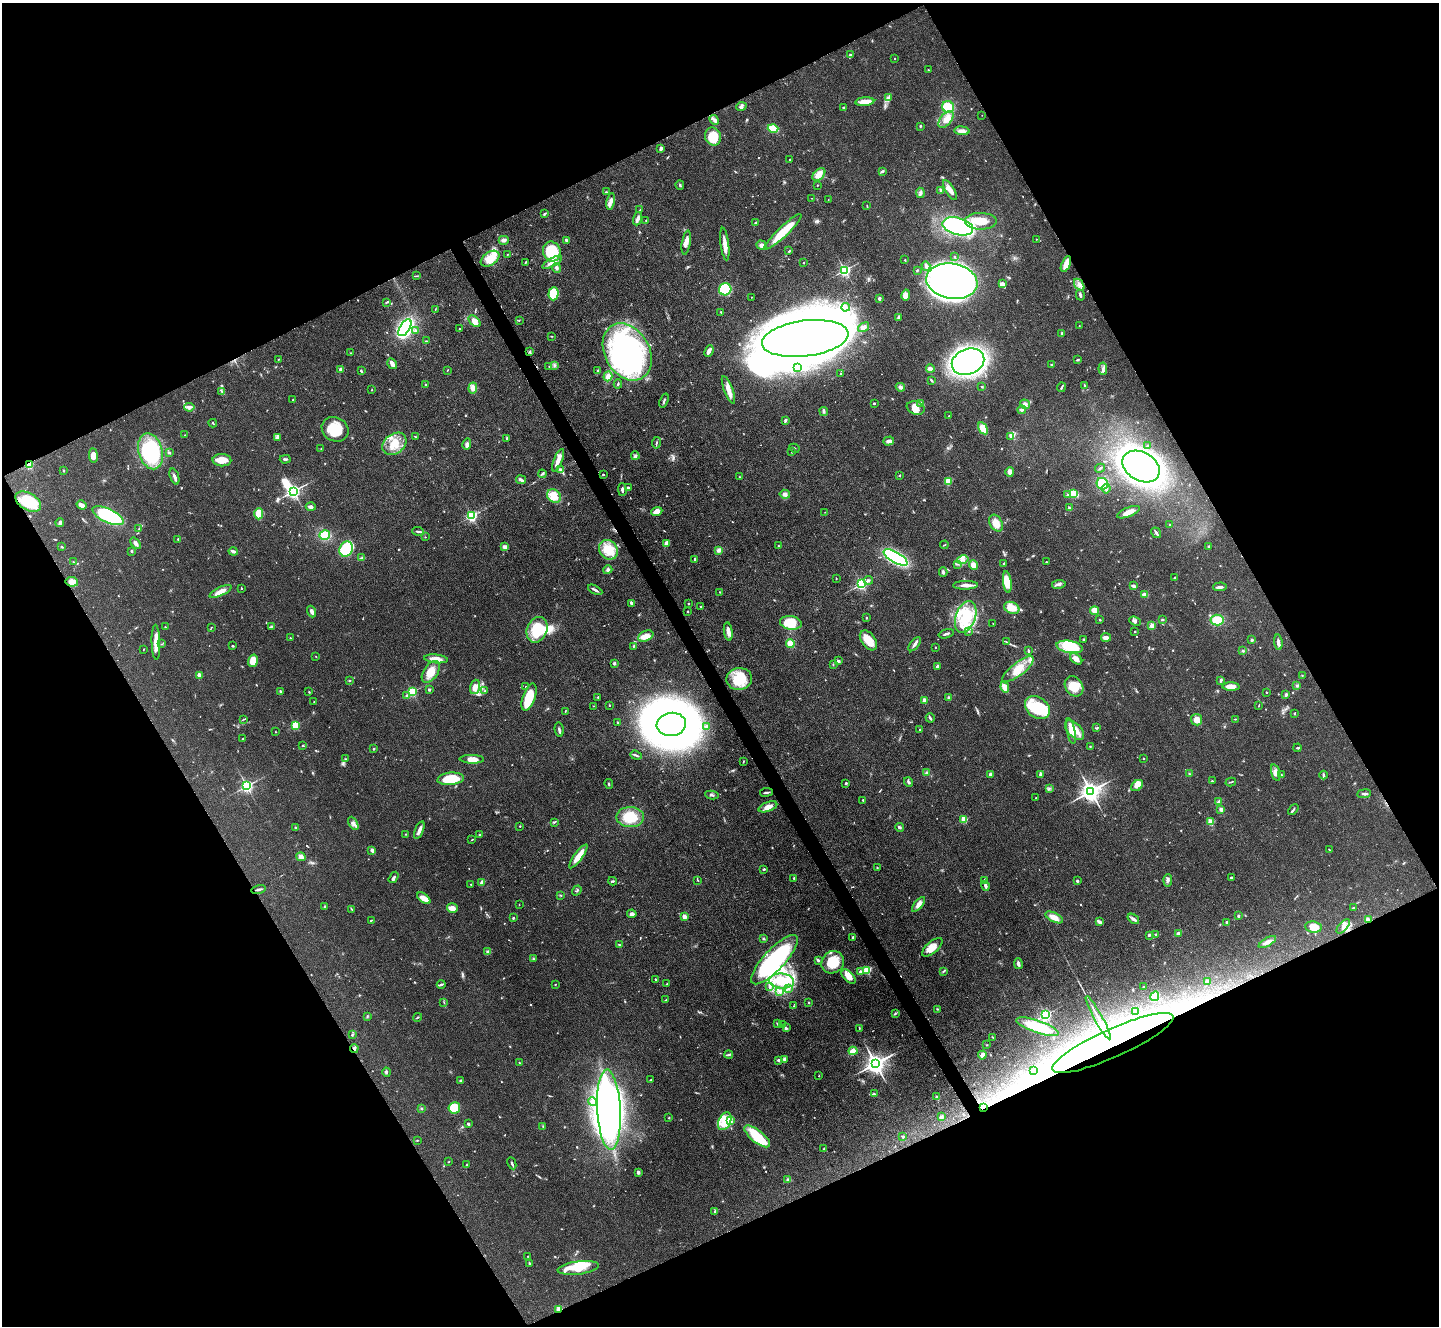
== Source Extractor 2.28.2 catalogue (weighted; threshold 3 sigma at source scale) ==
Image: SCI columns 3-5749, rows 292-5585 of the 5752 x 5743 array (HDU 1 of 3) = the unmasked area's bounding box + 8 px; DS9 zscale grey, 4 x 4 block average (1 PNG px = mean of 4 x 4 image px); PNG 1441 x 1328 px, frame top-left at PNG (2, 3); each listed source drawn as its Kron ellipse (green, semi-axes under 4 px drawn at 4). Shown black and unused: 47% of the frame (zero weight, under 3 of 4 exposures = <1% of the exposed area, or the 3 px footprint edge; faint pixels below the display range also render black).
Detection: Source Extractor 2.28.2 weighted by HDU 2 'WHT'. Background 0.0851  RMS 0.0062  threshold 0.028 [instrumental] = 3 sigma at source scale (4.5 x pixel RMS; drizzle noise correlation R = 1.50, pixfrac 1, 0.05/0.05 arcsec/px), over >= 5 px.
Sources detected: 770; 5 too faint to see at this stretch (4 x 4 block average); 18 inside a brighter object's white glare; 5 cosmic-ray / hot-pixel residue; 3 long thin detections or spike segments (spike, bleed or trail) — neither listed nor drawn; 8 coinciding with a brighter row at this scale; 47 inside a brighter listed object's ellipse — not listed separately; of the other 684, all 500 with FLUX_AUTO >= 1.82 (the completeness limit of this list) listed and drawn (184 fainter detections not listed), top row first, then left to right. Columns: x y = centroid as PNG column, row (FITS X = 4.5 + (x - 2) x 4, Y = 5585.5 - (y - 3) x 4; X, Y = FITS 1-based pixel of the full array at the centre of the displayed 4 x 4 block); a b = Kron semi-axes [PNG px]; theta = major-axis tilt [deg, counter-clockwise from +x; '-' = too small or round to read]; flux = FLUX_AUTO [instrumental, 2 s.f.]
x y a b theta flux
851 55 3 2 - 3.3
895 59 2 2 - 4.1
928 70 2 2 - 3.2
888 97 3 2 - 4
865 102 9 3 5 49
741 107 5 3 - 9.7
948 107 6 5 - 82
844 108 4 2 - 3.9
982 115 2 2 - 1.9
946 119 10 5 50 30
714 120 5 3 - 11
920 126 3 2 - 5
773 128 5 3 - 100
962 131 8 4 -5 20
713 136 9 8 - 94
661 148 3 2 - 12
789 160 2 2 - 5.5
882 171 4 2 - 5.2
819 174 7 5 46 29
680 185 5 2 - 5
817 185 2 2 - 2.1
941 190 4 2 - 6.5
950 190 11 4 -59 28
606 192 3 2 - 3
920 193 5 3 - 8.3
812 198 3 2 - 1.9
828 200 3 2 - 2
611 201 8 4 80 17
867 206 3 2 - 2.7
640 210 2 2 - 2.5
544 214 3 2 - 4.7
637 219 7 3 71 17
646 220 2 2 - 1.8
981 221 16 8 -1 77
755 223 2 2 - 4.1
958 226 15 8 -15 420
783 232 25 5 44 130
1036 239 2 2 - 3.3
504 240 5 4 - 11
566 240 4 2 - 7.8
686 243 12 4 81 23
725 244 16 3 -83 40
761 245 5 4 - 13
789 251 3 2 - 2.8
552 252 10 8 -71 250
508 254 2 2 - 2.2
954 257 3 2 - 2.3
490 259 10 6 35 72
905 260 2 2 - 2.9
526 262 3 2 - 4.4
552 262 11 3 28 22
804 263 2 2 - 2.8
1066 264 8 3 67 42
926 266 5 3 - 13
556 268 5 3 - 8.7
845 270 2 2 - 810
917 270 3 2 - 3.5
417 276 2 2 - 2.3
952 281 26 17 -10 1600
1002 284 4 2 - 25
1079 285 6 3 -54 16
725 289 6 6 - 260
554 294 6 5 - 110
906 295 5 3 - 17
1080 295 6 2 -75 7
751 297 2 2 - 2.1
879 299 3 2 - 9.7
386 303 4 2 - 3.3
846 307 4 3 - 7.6
435 309 2 2 - 2
721 312 3 2 - 2.3
898 317 3 2 - 4.1
519 320 2 2 - 2.3
474 321 7 4 -42 25
1079 326 2 2 - 2.9
864 327 6 3 36 17
405 328 9 5 58 720
460 329 2 2 - 3.3
415 330 3 3 - 5.5
1062 334 3 2 - 6.2
552 336 2 2 - 2.3
805 338 43 18 7 5900
427 341 4 2 - 3
709 351 6 3 66 18
530 352 2 2 - 2.6
627 352 30 22 -61 960
351 353 2 2 - 2.3
278 359 2 2 - 2.4
1077 360 3 2 - 4.6
968 362 17 12 22 1600
392 364 6 3 -58 19
554 365 3 2 - 4.4
1051 365 2 2 - 2.7
549 366 2 2 - 2.2
797 368 3 2 - 3.7
930 368 4 2 - 20
341 369 3 3 - 6.6
1103 369 6 3 -84 11
447 370 2 2 - 2.3
361 371 3 2 - 5.4
598 371 2 2 - 6.1
841 374 2 2 - 2.7
608 376 5 4 - 20
932 381 3 2 - 3.2
618 384 4 2 - 5
425 385 2 2 - 1.8
1084 385 3 2 - 3.2
900 387 5 4 - 10
982 387 2 2 - 10
1061 387 5 2 - 5.5
473 388 5 4 - 23
372 390 2 2 - 2.2
728 390 15 4 -69 36
222 392 2 2 - 2.4
293 400 2 2 - 2.9
664 401 7 2 70 6.6
874 403 2 2 - 13
921 403 4 3 - 11
1025 404 5 3 - 9.9
189 407 5 3 - 12
916 408 9 6 -20 29
1022 410 4 3 - 7.7
824 411 4 3 - 7.8
949 416 2 2 - 2.3
785 420 3 2 - 11
213 423 4 2 - 4.5
983 428 6 4 -59 57
335 429 14 11 -30 100
185 435 2 2 - 2.2
415 436 3 2 - 2.4
1011 436 3 2 - 5
277 437 4 2 - 6
507 438 3 2 - 4.3
889 441 5 4 - 13
656 443 6 2 80 4.1
394 444 13 9 38 67
467 444 5 3 - 11
1148 446 2 2 - 2.9
794 448 5 2 - 4.2
321 449 2 2 - 2.1
151 451 18 12 -74 340
792 451 3 2 - 2.1
169 453 3 2 - 5.9
93 455 7 4 -84 30
635 456 4 3 - 8.2
285 459 5 2 - 6.7
222 460 9 6 -2 48
558 460 12 4 68 27
29 465 2 2 - 260
1141 467 20 14 -30 2100
1100 468 5 2 - 4.6
560 470 4 3 - 6.4
63 471 3 2 - 2.7
1010 472 5 3 - 14
542 474 4 2 - 4.9
603 475 2 2 - 3.4
900 475 2 2 - 5.8
174 477 8 3 -70 15
740 477 2 2 - 2.1
521 480 5 3 - 8.8
948 481 4 4 - 38
1102 484 6 5 - 120
628 488 2 2 - 5.8
1106 489 5 2 - 7.6
622 490 6 2 -89 9.3
293 491 2 2 - 1300
785 494 5 4 - 13
1074 494 4 3 - 80
1067 495 3 2 - 3.4
554 496 7 6 - 52
28 502 14 8 -30 150
81 505 5 3 - 20
311 507 5 3 - 12
1069 508 3 2 - 3.2
657 511 6 4 22 33
825 512 2 2 - 1.8
1128 512 12 4 22 27
259 514 6 4 89 55
108 516 17 7 -25 290
472 516 2 2 - 590
60 523 4 3 - 9.5
996 523 9 6 -60 41
1170 525 2 2 - 3
139 528 3 2 - 2.2
418 531 6 2 -5 8.4
1156 533 5 2 - 8.4
325 535 5 4 - 68
425 537 2 2 - 3
178 539 2 2 - 2.9
136 543 6 3 -50 13
666 543 3 2 - 25
944 545 4 2 - 3.1
778 546 3 2 - 2.3
1209 546 3 2 - 5.8
62 547 3 2 - 4.1
505 547 3 3 - 17
346 549 8 6 65 190
608 550 10 8 -56 62
719 550 3 3 - 17
131 551 2 2 - 6.4
233 551 4 2 - 12
896 557 13 5 -30 670
362 558 3 2 - 4.3
695 559 3 2 - 4.9
963 560 6 3 14 13
73 562 2 2 - 2.5
1046 562 2 2 - 2.8
957 564 3 2 - 2
1004 564 3 2 - 3.1
974 565 5 4 - 27
608 570 4 3 - 7
943 572 4 2 - 6.4
1175 578 2 2 - 4.5
836 579 2 2 - 2
868 580 4 3 - 5.9
72 582 6 4 -8 37
1007 582 11 4 -84 41
861 584 2 2 - 680
1059 584 7 4 8 11
965 585 12 3 1 22
1133 586 3 2 - 14
1220 587 7 2 3 11
242 588 2 2 - 1.9
595 590 8 2 -27 10
221 591 12 4 26 32
720 592 2 2 - 2.7
1145 595 4 3 - 23
631 603 3 2 - 12
688 604 2 2 - 8
700 607 2 2 - 2.6
1012 608 8 5 -21 53
688 611 2 2 - 10
1095 611 4 3 - 44
312 612 6 3 -70 14
966 617 16 10 70 130
866 618 2 2 - 7.3
1162 619 3 2 - 3.2
1100 620 2 2 - 8.3
1217 620 6 5 - 60
1135 621 6 2 -23 9
791 623 11 6 -10 100
993 623 2 2 - 2.9
1152 626 2 2 - 94
165 627 2 2 - 2
271 627 3 2 - 3.8
211 628 2 2 - 2
537 630 13 10 67 140
728 631 9 4 -81 22
969 631 3 2 - 2.4
1135 632 2 2 - 7.4
946 634 8 2 16 9.3
646 636 8 5 24 39
1106 637 5 3 - 20
290 638 2 2 - 4.9
1083 639 3 2 - 3.1
868 640 11 7 -54 65
1252 640 3 2 - 5.7
156 642 17 3 -88 45
1007 642 3 2 - 3.3
1278 642 8 3 -84 17
790 643 4 4 - 39
161 644 2 2 - 2.1
915 644 8 3 52 12
233 646 2 2 - 3.9
634 646 3 2 - 3.1
935 647 2 2 - 2.7
1070 647 13 6 -10 110
144 649 2 2 - 1.9
1028 651 3 2 - 5.3
1243 651 3 2 - 4.4
316 656 2 2 - 3
436 659 12 3 -6 41
1076 659 7 4 -38 22
253 661 6 4 73 57
838 661 2 2 - 19
614 664 4 2 - 4.2
833 664 3 2 - 2.2
937 666 3 3 - 6.2
1018 669 19 6 38 66
431 672 12 7 56 47
199 675 2 2 - 56
1302 675 2 2 - 2.2
739 679 13 11 11 110
1221 680 4 2 - 6.8
349 681 3 2 - 2.3
1074 686 11 8 -56 70
1297 686 3 3 - 4.9
475 687 7 4 73 28
526 687 2 2 - 2
1005 687 5 3 - 36
1231 687 8 4 -2 39
429 690 2 2 - 21
280 691 2 2 - 3.6
485 691 3 2 - 3.1
309 692 3 2 - 2.6
412 692 2 2 - 420
1266 692 2 2 - 7.1
1286 695 2 2 - 10
407 696 2 2 - 12
529 697 14 6 69 130
598 697 2 2 - 6.5
949 698 2 2 - 40
924 700 2 2 - 60
314 701 2 2 - 2
609 705 2 2 - 1.9
593 706 3 2 - 2
1259 706 2 2 - 2.1
1037 708 13 10 -37 190
565 711 2 2 - 1.9
1295 713 2 2 - 3.6
930 718 5 2 - 7.4
244 719 3 2 - 2.3
1235 719 3 2 - 2.1
1197 720 6 5 - 30
618 723 3 2 - 2.8
671 724 14 11 8 4300
295 725 2 2 - 280
706 726 2 2 - 14
1097 728 4 2 - 3.5
559 730 7 2 -79 7.9
920 730 2 2 - 9.1
1075 730 12 6 -46 48
1071 731 13 3 -79 51
275 732 2 2 - 2.5
243 739 2 2 - 2.2
303 746 2 2 - 3.8
1090 746 3 2 - 2.4
1298 748 4 2 - 4.2
373 749 2 2 - 3.7
636 755 6 2 -20 7
345 759 2 2 - 2.2
472 759 12 4 -1 36
1143 759 2 2 - 6
743 761 3 2 - 2.1
926 772 3 3 - 5.3
1276 772 8 4 -74 18
990 774 2 2 - 33
1041 774 2 2 - 50
1189 774 3 2 - 3.7
1281 775 3 2 - 3.7
1323 775 4 2 - 6.2
451 779 13 6 6 120
1212 781 3 2 - 2.9
909 782 5 2 - 7.4
1231 782 5 2 - 4
846 783 2 2 - 18
609 784 5 2 - 3.4
247 786 2 2 - 970
1137 786 7 4 40 23
1049 789 2 2 - 2.6
1091 791 4 3 - 2700
766 792 6 2 7 7.2
1364 794 7 2 7 8.5
712 795 7 2 -11 7.3
1036 798 2 2 - 3.9
863 800 2 2 - 5.6
1218 802 3 2 - 3.2
768 807 10 4 20 26
1221 809 2 2 - 48
1293 810 6 2 44 6
630 817 14 10 -2 100
964 819 2 2 - 170
554 822 4 2 - 3.7
1211 822 2 2 - 150
353 823 7 4 -59 14
520 826 2 2 - 5.1
899 827 4 3 - 7.9
296 828 4 2 - 4.1
419 830 9 3 68 22
405 834 2 2 - 4.9
479 835 2 2 - 3.2
472 840 3 2 - 2.3
1329 849 3 2 - 2.2
372 850 4 3 - 11
578 856 14 3 54 54
301 857 5 3 - 19
877 867 3 2 - 2.9
764 869 3 2 - 4.7
394 877 6 3 58 8.9
794 878 3 2 - 4.7
1232 878 4 3 - 5.3
698 880 4 2 - 2.7
985 880 3 2 - 5.8
1168 880 6 3 86 8.4
613 881 4 2 - 6
1077 881 2 2 - 17
482 882 4 3 - 19
471 884 2 2 - 3.4
985 886 5 3 - 11
259 889 7 2 13 8.8
577 891 5 2 - 3.8
560 895 2 2 - 1.9
424 898 7 3 -37 32
919 904 9 4 50 22
519 905 2 2 - 2.8
325 906 2 2 - 4.2
452 908 5 4 - 23
1353 908 3 2 - 4
352 910 3 2 - 2.6
632 914 5 3 - 15
1238 916 2 2 - 19
684 917 2 2 - 76
1054 917 9 4 -27 34
513 918 2 2 - 10
1133 919 6 3 -36 11
371 920 3 2 - 2.5
1368 920 3 2 - 11
1099 922 4 2 - 13
1227 922 2 2 - 11
1343 926 9 3 48 16
1313 927 8 5 -7 48
1178 933 2 2 - 13
1156 934 3 2 - 5.2
1149 935 3 3 - 4.8
853 937 2 2 - 21
763 939 3 2 - 3.9
1267 942 10 4 30 18
619 945 3 2 - 1.9
932 947 12 5 40 35
488 952 4 3 - 5.9
534 959 4 2 - 3.4
774 960 32 10 47 570
818 960 4 2 - 4
833 962 12 10 45 99
1018 964 5 3 - 10
867 970 2 2 - 280
860 971 2 2 - 16
943 971 4 2 - 4
849 976 9 5 -44 34
655 979 2 2 - 2.8
782 981 12 7 -6 130
1207 981 4 3 - 12
441 984 4 2 - 7.6
555 984 2 2 - 2.3
667 984 2 2 - 2.1
770 986 3 2 - 5
1143 987 2 2 - 3.6
789 988 3 2 - 5.7
780 992 3 2 - 5
1155 996 5 4 - 76
666 1000 3 2 - 3
444 1002 2 2 - 1.9
808 1003 2 2 - 9.9
794 1006 2 2 - 1.9
937 1009 2 2 - 3.2
1136 1012 3 2 - 2.3
895 1013 3 2 - 4.2
1046 1015 2 2 - 810
367 1016 2 2 - 1.8
417 1017 4 2 - 3.6
1098 1018 24 2 -61 25
777 1024 3 2 - 2.6
783 1025 3 2 - 3.6
1037 1027 22 6 -19 170
786 1028 4 2 - 5.9
859 1028 4 2 - 2.5
352 1035 3 2 - 4
993 1037 3 2 - 2.6
1113 1043 66 14 24 640
987 1045 2 2 - 1.9
354 1048 4 3 - 9.5
853 1051 4 3 - 44
729 1055 4 2 - 5.8
982 1055 4 3 - 23
785 1059 3 3 - 13
779 1060 4 3 - 5.2
519 1062 2 2 - 1.9
875 1063 3 3 - 3000
1034 1070 2 2 - 2
387 1072 4 2 - 5.3
819 1076 2 2 - 3.4
651 1080 2 2 - 2
460 1081 2 2 - 6.7
874 1094 4 2 - 3.9
936 1097 2 2 - 16
593 1102 4 4 - 21
983 1107 3 2 - 360
454 1108 5 5 - 93
421 1109 3 2 - 3.2
609 1110 40 11 -87 1400
942 1117 4 2 - 4.9
669 1118 2 2 - 2.7
725 1121 9 6 65 100
731 1121 4 2 - 6.6
468 1124 4 2 - 8
543 1126 4 2 - 2.2
757 1136 15 6 -39 140
903 1137 2 2 - 8.8
417 1140 2 2 - 2.4
824 1149 4 2 - 3.1
448 1162 2 2 - 2.1
512 1163 6 2 -65 6
467 1165 3 2 - 2.3
638 1172 3 2 - 11
788 1180 2 2 - 47
715 1212 4 2 - 4.1
528 1256 2 2 - 3.1
529 1263 3 2 - 4.4
578 1268 21 6 7 110
559 1309 2 2 - 120
Overlapping masked pixels (flux is a lower limit): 8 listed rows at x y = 29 465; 28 502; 72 582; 1368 920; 1113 1043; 354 1048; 983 1107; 559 1309
Diffuse or blended objects may show on this block-average render without a row.